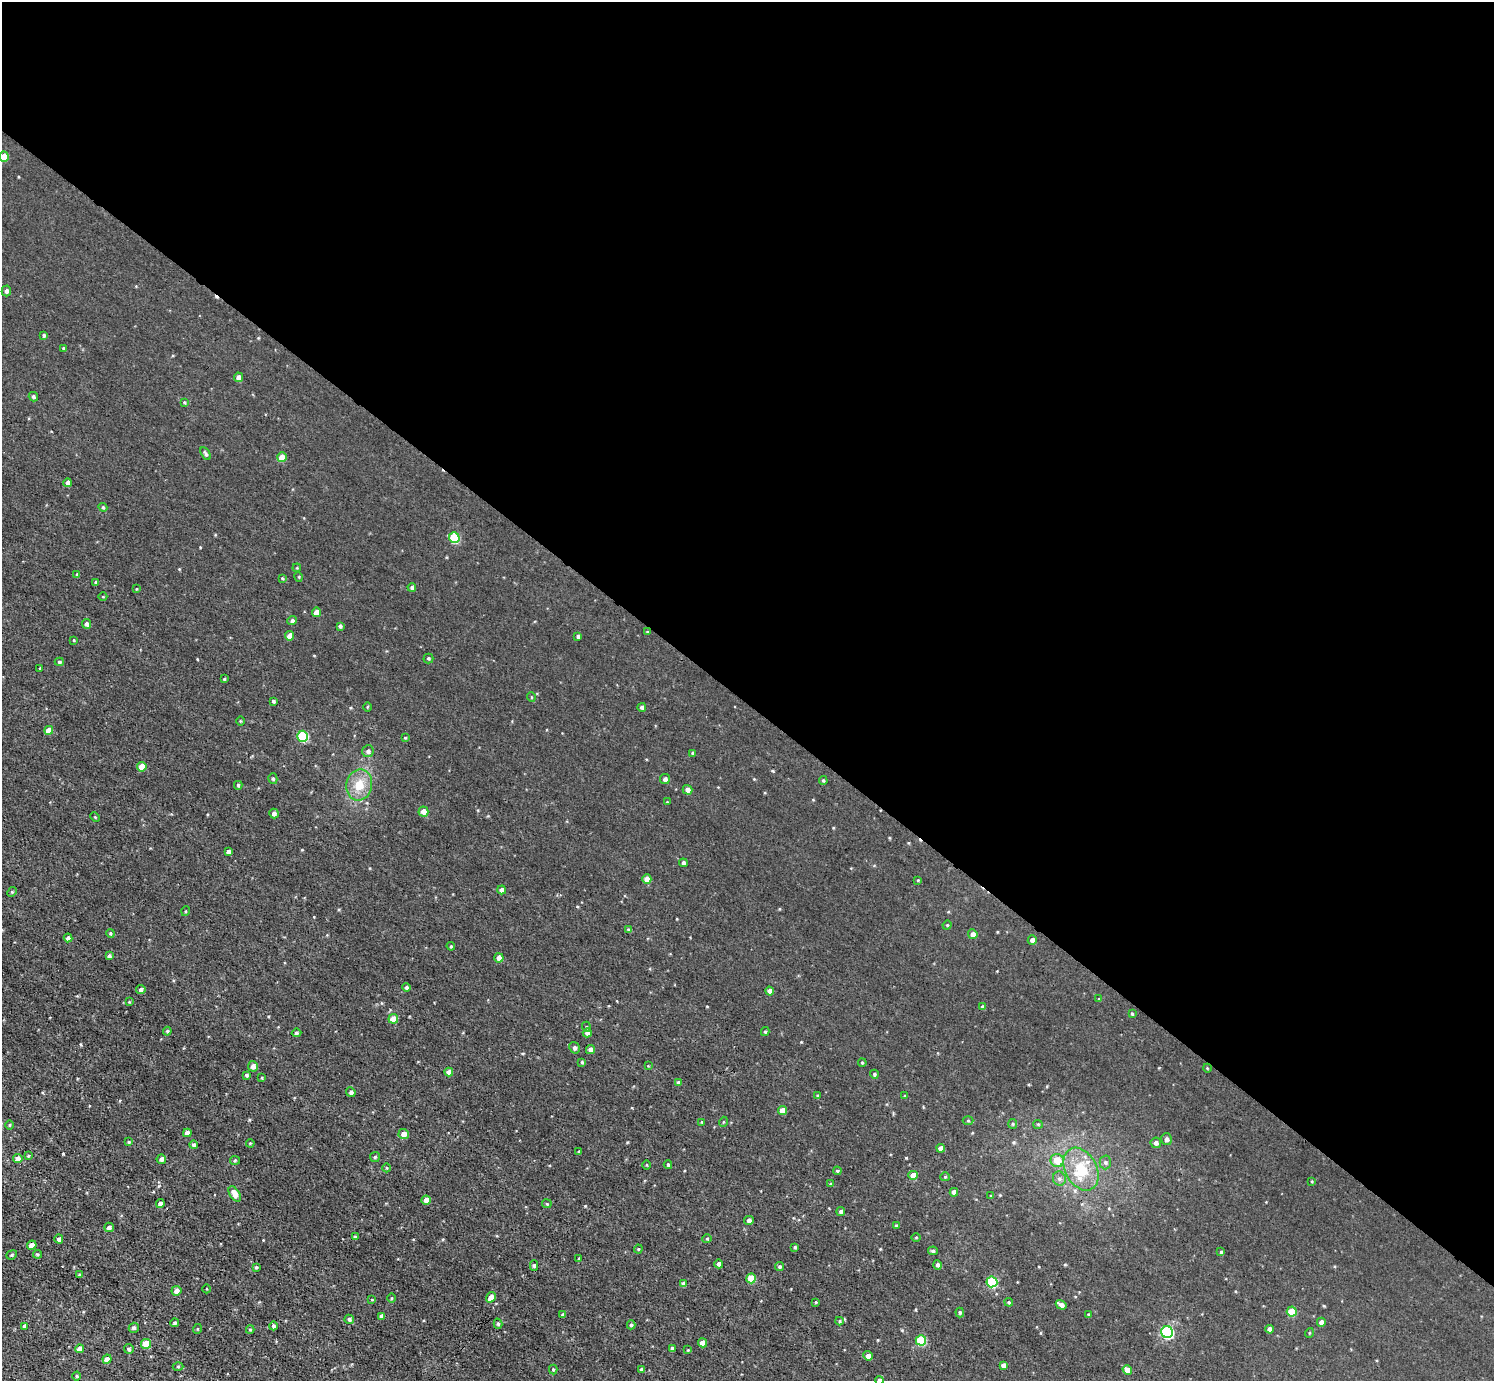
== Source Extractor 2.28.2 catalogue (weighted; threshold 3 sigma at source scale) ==
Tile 3 of 4 x 4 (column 3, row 1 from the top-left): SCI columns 2984-4475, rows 4294-5672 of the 5968 x 5970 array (HDU 1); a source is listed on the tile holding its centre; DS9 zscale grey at full resolution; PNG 1496 x 1383 px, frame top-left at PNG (2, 2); each listed source drawn as its Kron ellipse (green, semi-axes under 4 px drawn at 4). Shown black and unused: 51% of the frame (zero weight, under 3 of 4 exposures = <1% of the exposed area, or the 3 px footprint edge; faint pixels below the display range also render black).
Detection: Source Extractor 2.28.2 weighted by HDU 2 'WHT'; one run over the whole footprint, this tile lists its part. Background 0.00451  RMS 0.0066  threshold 0.0299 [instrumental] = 3 sigma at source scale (4.5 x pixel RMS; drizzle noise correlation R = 1.50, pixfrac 1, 0.05/0.05 arcsec/px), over >= 5 px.
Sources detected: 208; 1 cosmic-ray / hot-pixel residue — neither listed nor drawn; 3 inside a brighter listed object's ellipse — not listed separately; the other 204 listed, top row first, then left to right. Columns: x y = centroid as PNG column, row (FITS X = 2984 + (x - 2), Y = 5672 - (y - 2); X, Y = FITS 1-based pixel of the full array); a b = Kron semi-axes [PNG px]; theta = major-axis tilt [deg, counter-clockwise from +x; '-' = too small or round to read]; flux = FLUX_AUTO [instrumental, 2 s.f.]
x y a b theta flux
4 157 5 5 - 7.1
6 291 5 4 - 1.6
44 335 4 4 - 0.91
64 349 4 3 - 1.1
238 377 5 4 - 3.1
33 397 5 4 - 1.2
184 402 4 3 - 0.61
206 454 7 4 -62 1.4
282 457 5 5 - 7.9
68 483 4 4 - 3
103 507 4 4 - 0.8
454 538 5 5 - 26
297 568 4 3 - 0.49
77 574 4 3 - 0.54
299 577 5 3 - 0.54
282 578 3 3 - 0.57
96 582 4 4 - 1.1
412 587 4 4 - 1.3
136 589 3 3 - 0.54
103 597 4 3 - 0.44
316 612 4 4 - 4.1
292 621 5 4 - 1.5
87 624 5 4 - 1.8
340 626 4 3 - 1.3
647 632 4 3 - 0.65
290 636 4 4 - 5
578 636 4 3 - 1.3
74 640 4 3 - 0.55
428 658 5 5 - 0.83
59 662 4 4 - 0.86
40 668 3 2 - 0.56
224 679 3 3 - 0.6
531 697 5 3 - 0.48
273 701 3 3 - 1.1
367 707 5 3 - 0.62
642 707 4 4 - 1.4
240 721 5 3 - 0.51
49 730 4 4 - 6.8
303 736 5 5 - 39
405 738 4 3 - 0.53
368 751 6 5 - 1.9
693 753 3 3 - 1.1
142 767 5 5 - 8.1
273 779 5 4 - 1.1
665 779 5 5 - 2.1
823 781 4 3 - 0.79
238 785 4 3 - 0.83
359 785 16 13 78 11
688 790 5 4 - 3
667 802 3 3 - 0.46
423 811 5 5 - 4.4
274 814 5 4 - 2.3
95 817 5 3 - 0.53
228 852 4 4 - 2
683 863 4 4 - 1.2
647 879 5 4 - 4.9
918 880 4 3 - 0.48
502 890 4 4 - 2.4
12 892 5 4 - 0.85
186 911 5 3 - 0.52
947 925 5 4 - 0.71
629 930 4 4 - 1.8
110 933 4 3 - 0.68
973 934 5 4 - 2.9
68 938 4 4 - 2.1
1032 940 4 4 - 2.5
451 946 4 4 - 0.73
109 956 4 4 - 1.3
499 958 4 4 - 4.2
406 987 4 4 - 1.3
141 990 5 4 - 1.7
770 991 4 4 - 3.7
1099 999 3 3 - 0.55
129 1002 4 4 - 0.53
983 1007 4 4 - 1.7
1132 1014 4 3 - 0.65
393 1019 5 4 - 7.7
587 1027 5 3 - 0.58
167 1031 4 4 - 0.74
765 1032 4 3 - 0.99
296 1033 5 4 - 1.2
587 1033 4 4 - 2.8
575 1048 6 4 -58 1.4
590 1050 4 4 - 1.8
582 1062 4 4 - 0.79
862 1063 4 3 - 0.79
253 1066 5 5 - 3.2
648 1066 3 2 - 0.41
1207 1068 4 3 - 0.5
449 1072 4 4 - 3.9
874 1074 4 4 - 0.9
246 1075 4 3 - 1.1
262 1078 3 3 - 0.59
678 1083 4 4 - 1.6
351 1092 5 4 - 1.7
818 1096 4 3 - 0.67
905 1096 4 3 - 0.87
783 1111 4 4 - 8.2
968 1121 5 3 - 0.65
702 1122 4 3 - 0.69
723 1122 5 3 - 0.53
1013 1124 5 4 - 0.78
1038 1124 5 4 - 0.66
10 1125 4 3 - 0.54
187 1133 4 4 - 3.6
404 1134 5 5 - 4.3
1167 1139 6 5 - 2
129 1142 4 4 - 0.78
250 1143 4 3 - 0.58
1156 1143 5 5 - 2.2
194 1145 4 4 - 1.3
941 1148 4 4 - 3.5
579 1152 3 3 - 0.67
28 1156 4 3 - 0.74
375 1157 5 5 - 0.85
18 1158 4 4 - 3.1
161 1159 5 4 - 2.3
235 1160 5 4 - 0.77
1057 1160 6 6 - 11
1105 1162 7 5 -89 1.4
646 1165 4 3 - 0.53
668 1165 4 3 - 0.97
386 1168 4 3 - 0.56
1081 1169 23 15 -61 21
837 1171 4 4 - 0.67
913 1175 4 4 - 6.8
945 1177 5 4 - 0.8
1059 1179 7 6 - 1.8
1312 1181 4 3 - 0.55
831 1184 4 3 - 0.87
954 1192 4 4 - 3.2
235 1194 8 5 -57 5.6
991 1196 4 3 - 0.77
426 1200 4 4 - 3.8
160 1204 4 4 - 2.3
547 1204 5 4 - 0.77
841 1211 4 4 - 1.4
749 1220 5 4 - 2.3
896 1226 4 4 - 0.68
109 1227 5 4 - 2.3
355 1237 3 3 - 1
916 1237 5 3 - 0.56
59 1239 4 4 - 2.2
707 1239 4 4 - 0.66
32 1245 5 4 - 5.9
795 1247 4 3 - 0.84
638 1249 4 4 - 0.72
933 1251 5 4 - 1.4
1221 1252 4 4 - 0.81
37 1254 4 4 - 0.86
12 1255 5 4 - 0.82
579 1258 4 3 - 0.52
719 1264 4 4 - 1.9
937 1265 5 4 - 1.5
534 1266 5 4 - 1.1
256 1267 3 3 - 0.8
780 1267 4 4 - 0.99
79 1275 4 4 - 0.6
751 1278 5 5 - 14
992 1282 5 5 - 36
684 1284 4 4 - 3.1
207 1289 4 3 - 0.58
176 1291 5 5 - 2.8
491 1297 5 4 - 5.5
391 1298 5 3 - 0.62
372 1299 4 2 - 0.43
816 1302 3 3 - 0.58
1009 1302 4 3 - 0.8
1061 1305 6 4 -32 3
960 1312 5 4 - 0.96
1292 1312 5 5 - 14
1088 1314 3 3 - 0.56
563 1315 4 3 - 1.3
382 1316 4 4 - 2.8
349 1319 5 4 - 1.5
839 1321 4 4 - 0.8
1321 1322 4 4 - 2.6
175 1323 4 4 - 1
498 1324 5 4 - 1
631 1325 4 4 - 1.1
25 1326 4 3 - 2
273 1326 4 4 - 1.2
134 1328 5 5 - 1.4
197 1329 5 3 - 0.57
250 1329 4 4 - 0.73
1269 1329 4 4 - 2.7
1167 1332 6 5 - 81
1309 1333 5 3 - 0.57
921 1340 5 5 - 27
703 1343 4 4 - 5.3
146 1344 5 5 - 12
672 1348 3 3 - 1.4
79 1349 4 4 - 4
129 1349 5 5 - 1.2
688 1350 3 3 - 0.46
868 1356 5 4 - 3.3
107 1359 4 4 - 4.2
1003 1365 4 4 - 2.6
178 1366 5 3 - 0.66
553 1369 5 4 - 0.92
642 1369 3 3 - 1.5
1127 1370 5 4 - 5
77 1376 4 3 - 0.62
880 1380 4 4 - 1.7
Overlapping masked pixels (flux is a lower limit): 1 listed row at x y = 32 1245
Isophote crosses this tile's border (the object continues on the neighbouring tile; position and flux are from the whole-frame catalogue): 2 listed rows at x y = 4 157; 880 1380